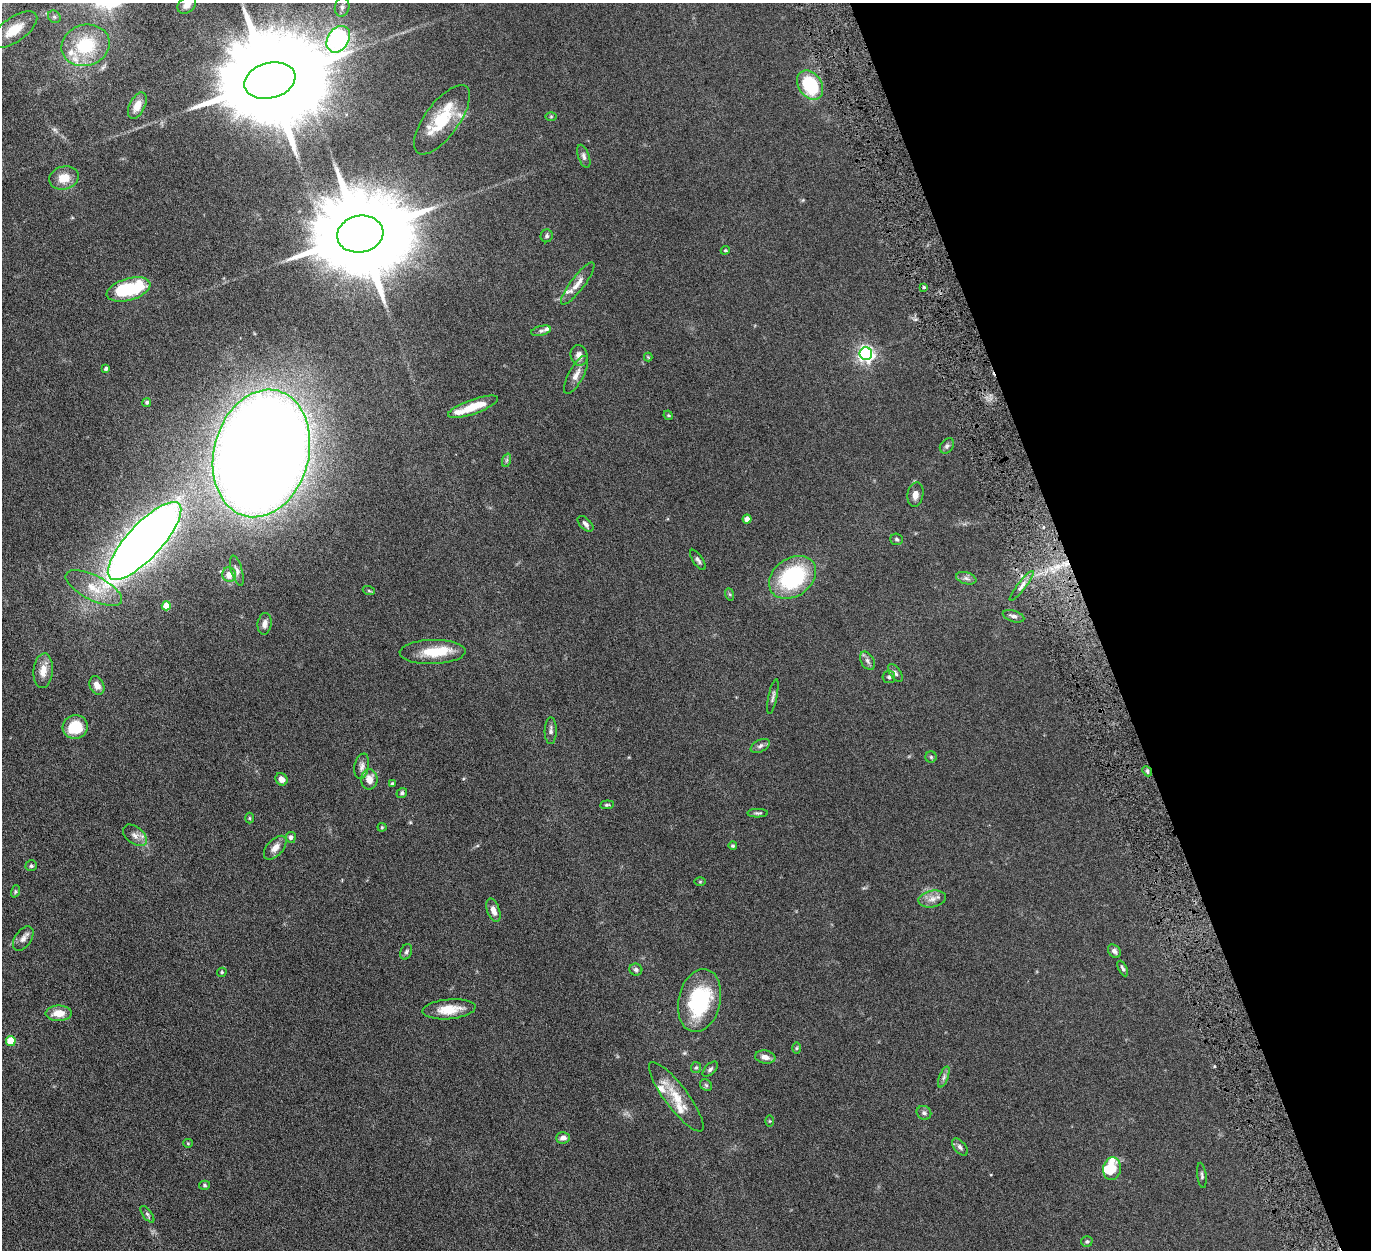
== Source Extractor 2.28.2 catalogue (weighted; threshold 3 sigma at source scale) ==
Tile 12 of 4 x 4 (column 4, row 3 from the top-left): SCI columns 4115-5483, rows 1538-2785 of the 5500 x 5446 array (HDU 1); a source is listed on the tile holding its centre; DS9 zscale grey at full resolution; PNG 1373 x 1252 px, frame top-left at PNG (2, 3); each listed source drawn as its Kron ellipse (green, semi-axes under 4 px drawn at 4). Shown black and unused: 20% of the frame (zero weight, under 6 of 12 exposures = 1% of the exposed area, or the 3 px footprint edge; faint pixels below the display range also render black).
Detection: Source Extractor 2.28.2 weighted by HDU 2 'WHT'; one run over the whole footprint, this tile lists its part. Background 0.0511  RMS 0.0054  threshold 0.022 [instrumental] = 3 sigma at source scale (4.09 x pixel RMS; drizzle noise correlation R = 1.36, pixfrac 0.8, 0.05/0.05 arcsec/px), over >= 5 px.
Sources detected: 119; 3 inside a brighter object's white glare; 1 cosmic-ray / hot-pixel residue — neither listed nor drawn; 10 inside a brighter listed object's ellipse — not listed separately; the other 105 listed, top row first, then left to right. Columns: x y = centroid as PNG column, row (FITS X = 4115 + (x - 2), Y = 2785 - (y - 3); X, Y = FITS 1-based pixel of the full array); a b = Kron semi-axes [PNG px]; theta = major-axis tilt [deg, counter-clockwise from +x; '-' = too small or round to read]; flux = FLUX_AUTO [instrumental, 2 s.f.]
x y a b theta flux
187 5 10 7 38 3.1
342 7 9 7 77 2
54 17 7 5 -44 1
14 30 27 12 35 12
338 39 14 10 56 250
86 45 24 20 17 24
270 81 26 17 15 14000
810 85 16 11 -55 26
137 106 14 7 64 4.9
551 116 6 4 1 0.63
442 120 41 17 54 21
584 156 12 5 -70 1.5
64 178 15 11 16 7
360 234 23 18 11 10000
547 236 6 6 - 0.98
725 250 4 4 - 0.46
578 284 26 7 53 4.6
924 287 4 4 - 0.63
128 289 22 11 16 32
541 331 10 5 14 1.2
866 354 6 6 - 140
579 355 10 8 -76 3.2
648 357 4 4 - 0.39
106 369 4 3 - 1
576 375 21 7 62 3.6
147 402 4 4 - 0.81
473 407 26 7 19 9.9
668 415 5 4 - 0.5
947 446 8 6 52 1.3
261 453 65 47 75 1300
507 460 7 4 71 0.76
915 494 12 8 80 2.7
747 519 4 4 - 3.6
585 524 10 5 -44 1.6
897 539 6 5 - 0.86
145 541 51 17 47 680
698 560 12 5 -56 1.3
237 571 15 5 -74 1.8
229 575 7 7 - 3.7
793 577 26 19 36 43
966 578 10 6 -15 1.6
1022 586 18 4 52 2.2
94 588 31 12 -27 11
369 591 6 4 -20 0.54
729 594 6 4 -70 0.62
166 606 4 4 - 8.4
1014 616 11 5 -18 1.7
265 624 11 7 82 2.4
433 652 33 12 2 13
867 661 10 6 -60 1.6
43 671 17 9 85 5.2
895 673 10 5 -54 1.3
889 677 6 6 - 0.93
97 686 10 7 -65 3.1
773 697 18 3 78 1.2
75 727 13 11 23 14
551 731 13 6 90 1.7
760 746 10 6 28 1.4
931 757 5 5 - 0.75
362 766 13 7 79 2
1147 771 5 4 - 0.85
281 779 6 5 - 2.6
369 779 10 8 90 4.3
392 784 4 3 - 0.56
402 793 5 5 - 0.8
607 805 7 4 5 0.64
758 813 10 4 1 0.9
249 818 5 3 - 0.44
382 827 4 4 - 0.47
135 835 14 8 -38 2.8
291 837 5 5 - 1.5
733 846 4 4 - 0.61
275 848 14 8 48 3.2
31 866 6 5 - 0.83
700 882 5 3 - 0.44
15 891 6 4 72 0.62
932 899 14 8 11 3.3
493 910 12 6 -69 3.3
23 939 14 8 55 2.4
1114 951 7 5 -52 1.4
406 952 8 5 69 1
1123 968 8 4 -62 0.92
636 970 6 6 - 1.2
222 972 5 4 - 0.69
700 1000 32 21 78 37
449 1009 26 10 5 9.4
59 1013 13 8 1 6.4
11 1041 5 5 - 13
796 1048 6 4 89 0.61
765 1057 10 6 -10 2.7
696 1067 5 5 - 0.71
710 1069 9 5 45 1.1
944 1077 11 4 68 1.4
706 1085 6 5 - 0.79
676 1097 42 11 -53 11
924 1113 7 6 - 1.3
770 1121 5 3 - 0.42
563 1138 7 5 4 2.6
188 1143 5 4 - 0.49
960 1147 10 6 -50 1.4
1112 1169 11 9 82 5.3
1202 1175 13 4 -83 1.1
205 1185 5 4 - 0.59
147 1214 10 4 -54 1
1087 1241 5 5 - 0.83
Isophote crosses this tile's border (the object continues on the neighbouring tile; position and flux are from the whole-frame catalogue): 2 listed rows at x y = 187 5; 338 39